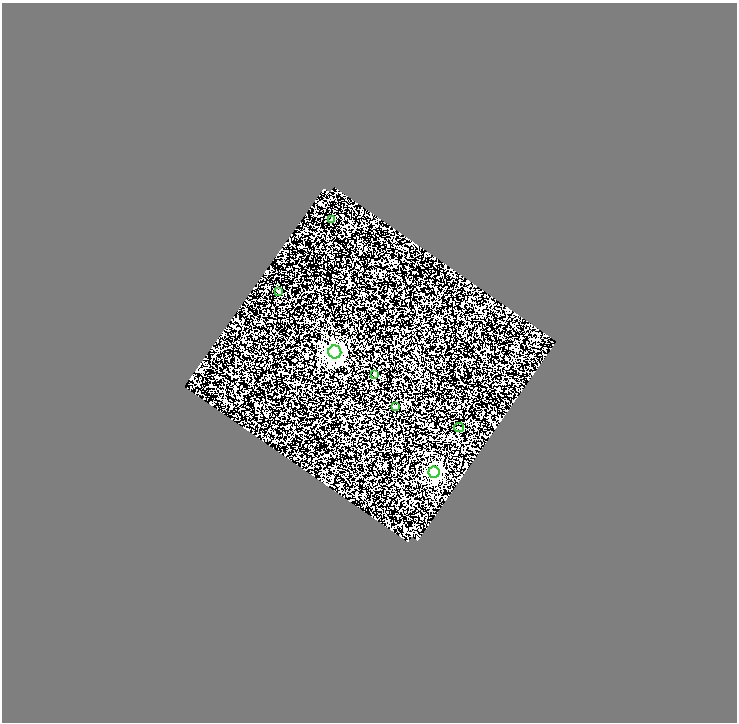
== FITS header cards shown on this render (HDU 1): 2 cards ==
NAXIS1  =                  735
NAXIS2  =                  720

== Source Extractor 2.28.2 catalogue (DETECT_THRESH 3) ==
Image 735 x 720 px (HDU 1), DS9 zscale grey, 1 PNG px = 1 image px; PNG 739 x 724 px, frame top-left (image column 1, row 720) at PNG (2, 3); each listed source drawn as its Kron ellipse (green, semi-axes under 4 px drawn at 4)
Background 0.801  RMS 1.8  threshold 5.27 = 3 sigma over >= 5 px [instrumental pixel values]
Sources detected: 7; all 7 listed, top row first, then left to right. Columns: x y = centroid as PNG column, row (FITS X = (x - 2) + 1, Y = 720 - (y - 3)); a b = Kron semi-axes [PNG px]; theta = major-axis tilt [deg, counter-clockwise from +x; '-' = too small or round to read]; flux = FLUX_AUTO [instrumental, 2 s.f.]
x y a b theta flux
331 220 3 3 - 300
279 292 3 3 - 140
335 352 6 6 - 57000
374 374 3 3 - 170
396 406 3 3 - 360
459 427 5 4 - 160
434 472 6 5 - 19000